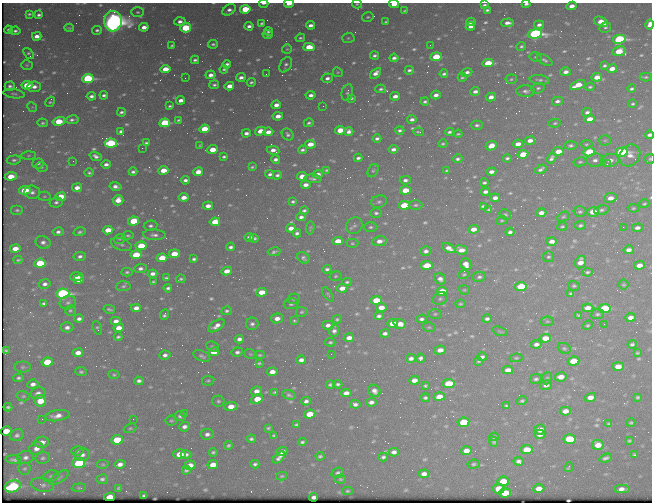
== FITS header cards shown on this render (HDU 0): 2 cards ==
NAXIS1  =                  650 / Width of table row in bytes
NAXIS2  =                  500 / Number of rows in table

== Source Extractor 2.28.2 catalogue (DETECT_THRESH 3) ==
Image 650 x 500 px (HDU 0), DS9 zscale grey, 1 PNG px = 1 image px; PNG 654 x 504 px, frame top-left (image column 1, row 500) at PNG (2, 3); each listed source drawn as its Kron ellipse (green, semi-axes under 4 px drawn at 4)
Background 433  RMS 2.1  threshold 6.38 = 3 sigma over >= 5 px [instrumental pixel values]
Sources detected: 682; of the 682, the 500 brightest by FLUX_AUTO listed and drawn (182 fainter detections omitted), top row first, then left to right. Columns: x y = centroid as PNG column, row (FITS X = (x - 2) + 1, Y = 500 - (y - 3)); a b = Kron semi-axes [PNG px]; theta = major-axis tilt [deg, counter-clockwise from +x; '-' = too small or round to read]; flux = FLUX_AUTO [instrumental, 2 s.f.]
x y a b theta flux
264 3 4 2 - 500
289 4 5 3 - 1300
357 4 5 4 - 190
394 4 5 3 - 2000
526 4 4 3 - 370
484 5 4 3 - 260
572 6 5 3 - 1100
245 9 5 4 - 7200
229 10 7 5 31 610
487 10 4 3 - 280
405 11 4 3 - 190
138 12 6 5 - 280
29 14 3 2 - 210
39 15 4 3 - 340
368 17 6 4 15 250
113 21 10 8 -87 150000
180 21 5 4 - 670
386 22 4 3 - 220
471 22 5 4 - 570
601 22 7 4 -23 1800
262 23 3 3 - 230
507 23 6 3 3 760
310 25 4 3 - 680
539 25 5 4 - 630
650 25 5 4 - 1400
249 26 4 3 - 550
470 26 4 3 - 610
144 27 5 4 - 1000
605 27 6 5 - 300
69 28 4 3 - 200
186 28 5 4 - 7200
9 30 4 3 - 250
97 30 5 4 - 340
15 31 5 3 - 350
268 32 4 4 - 290
535 34 7 4 6 41000
267 35 5 4 - 360
37 36 5 4 - 940
300 38 5 3 - 230
348 38 6 5 - 230
619 39 6 4 11 26000
213 44 5 3 - 290
172 45 3 3 - 220
430 45 2 2 - 290
521 46 5 4 - 270
309 47 5 4 - 3400
287 49 5 5 - 190
619 51 7 4 11 4000
28 53 6 4 -52 250
374 55 4 3 - 340
436 57 6 4 6 5000
536 57 6 4 -9 240
394 58 4 4 - 500
195 60 4 3 - 350
545 60 8 4 -29 380
488 63 6 4 5 4200
227 64 4 3 - 420
27 65 6 5 - 210
286 65 8 5 60 420
605 66 4 3 - 290
165 69 5 4 - 2500
224 69 4 3 - 240
612 69 5 4 - 1500
409 70 4 3 - 330
338 72 5 4 - 190
467 72 5 3 - 570
566 72 5 4 - 810
375 73 6 4 42 900
266 74 2 2 - 290
444 74 4 3 - 340
211 75 5 4 - 790
241 77 5 3 - 650
462 77 4 3 - 240
597 77 5 4 - 1700
646 77 6 3 3 220
185 78 2 2 - 210
327 78 6 4 13 550
88 79 6 4 4 20000
511 79 5 5 - 240
539 80 10 5 -7 400
251 82 4 3 - 280
27 85 5 4 - 4200
214 85 5 4 - 290
578 85 8 4 22 2600
10 86 5 4 - 400
229 86 5 4 - 1400
34 87 7 5 6 760
590 87 5 3 - 250
538 88 7 5 18 350
381 89 5 3 - 290
632 89 4 3 - 310
475 91 5 3 - 660
526 91 9 5 -1 510
347 92 8 5 78 330
14 94 11 4 -8 360
104 95 4 3 - 360
311 95 5 4 - 670
436 95 5 3 - 690
91 96 4 3 - 470
395 96 5 4 - 850
491 97 5 4 - 860
351 98 4 3 - 330
181 100 4 3 - 870
557 101 5 4 - 510
50 102 5 4 - 220
425 102 4 3 - 290
633 104 3 3 - 220
276 105 5 4 - 960
170 106 4 3 - 230
323 106 2 2 - 230
32 107 5 4 - 190
121 112 4 3 - 310
587 112 5 4 - 490
278 116 5 4 - 1200
412 119 4 3 - 550
590 119 5 4 - 1800
72 120 7 4 9 390
178 120 4 3 - 210
59 121 6 4 13 4700
43 123 5 4 - 260
165 123 5 4 - 13000
309 123 5 4 - 320
555 123 6 4 11 230
477 125 6 4 -1 380
205 129 5 4 - 4700
340 130 5 4 - 3300
400 130 4 4 - 330
121 131 4 3 - 390
261 131 6 4 17 2000
349 131 5 4 - 610
268 132 5 4 - 1200
418 132 5 3 - 220
449 132 4 3 - 380
246 133 4 3 - 560
288 134 6 5 - 380
458 134 4 3 - 200
649 135 4 3 - 530
377 138 4 3 - 380
605 140 6 5 - 270
530 141 5 4 - 960
111 143 6 4 -4 15000
146 143 4 3 - 230
310 144 5 4 - 2100
443 144 4 3 - 240
518 144 5 4 - 1200
586 144 6 4 3 230
200 145 4 3 - 190
571 145 6 4 1 330
491 146 6 4 27 1900
142 148 2 2 - 900
393 149 5 4 - 610
213 150 5 4 - 2400
273 150 6 4 -10 840
302 150 4 3 - 360
558 151 5 4 - 2000
589 152 6 4 14 6000
622 152 6 4 8 24000
523 154 5 4 - 3700
29 155 7 3 2 210
630 155 11 9 52 1400
96 156 6 4 -17 550
224 157 4 3 - 300
358 158 4 3 - 400
507 158 4 3 - 320
551 158 6 4 54 450
275 159 4 3 - 510
458 159 5 3 - 380
650 159 5 5 - 220
14 160 7 4 7 380
595 160 8 6 2 670
610 160 9 6 10 1000
73 161 2 2 - 210
580 162 6 4 8 250
38 163 6 5 - 360
106 164 4 3 - 540
607 164 3 2 - 430
41 167 6 4 -13 260
252 167 4 3 - 210
541 169 6 3 31 430
163 170 5 4 - 2200
326 170 4 3 - 200
447 170 4 3 - 220
373 171 7 5 61 260
133 172 4 3 - 370
198 172 5 4 - 1600
491 172 5 3 - 830
89 173 5 4 - 270
270 174 4 3 - 410
318 174 5 4 - 870
277 175 4 3 - 360
11 176 6 4 6 2500
302 176 5 4 - 1700
313 179 8 3 -5 330
185 180 4 3 - 500
405 180 5 4 - 490
484 183 4 3 - 290
306 185 5 3 - 810
115 186 6 4 -12 700
77 188 5 4 - 1100
25 190 6 4 7 5300
405 190 5 4 - 2800
32 192 8 6 -4 610
485 192 4 3 - 630
44 196 6 4 3 200
61 197 5 4 - 3600
184 197 5 4 - 1300
495 198 5 3 - 760
610 198 6 5 - 1200
118 200 5 5 - 1500
56 202 6 5 - 430
293 202 4 3 - 240
379 202 8 6 16 400
644 204 5 4 - 220
404 205 5 4 - 6300
416 205 7 4 2 300
208 206 5 4 - 1100
483 206 4 3 - 250
633 208 5 4 - 220
489 209 4 2 - 200
17 210 6 5 - 310
304 210 4 3 - 300
602 210 7 4 12 360
580 212 6 5 - 280
593 212 5 5 - 2700
376 213 5 5 - 370
541 213 5 4 - 970
505 214 6 5 - 220
301 217 5 3 - 520
563 217 6 4 29 210
502 220 5 3 - 220
134 221 5 4 - 5800
215 222 5 4 - 3900
580 225 6 4 8 320
151 226 7 5 6 430
354 226 9 7 45 520
562 226 5 3 - 220
371 227 7 4 1 320
623 227 2 2 - 430
291 228 5 4 - 1300
310 228 6 4 86 210
637 228 5 4 - 630
474 229 5 4 - 1400
108 230 5 4 - 2600
58 232 5 4 - 460
80 232 6 4 15 310
510 232 4 3 - 430
297 233 4 4 - 430
128 235 5 4 - 220
154 235 11 5 -3 590
249 237 5 4 - 590
254 238 4 3 - 270
120 239 6 4 17 220
338 241 5 4 - 2300
379 241 7 5 11 1000
552 241 5 4 - 1000
43 242 8 6 -25 600
352 243 6 4 2 220
121 244 11 6 -21 450
141 246 5 4 - 4300
231 247 4 3 - 390
449 248 7 4 -28 1000
15 249 5 4 - 1600
461 250 6 4 -7 1400
629 250 5 4 - 660
426 251 5 4 - 570
274 252 6 4 9 310
174 254 5 4 - 3000
136 255 5 4 - 6600
80 256 6 4 10 430
548 257 5 5 - 270
162 258 5 4 - 3400
303 258 7 5 -41 380
194 259 4 3 - 310
18 260 4 3 - 190
580 262 6 5 - 1300
40 263 5 4 - 6600
466 264 6 5 - 1200
427 265 6 4 8 4100
639 265 5 4 - 1300
140 268 6 4 3 490
327 269 4 4 - 360
227 271 5 4 - 1200
127 272 5 4 - 260
588 272 5 3 - 300
152 274 5 4 - 740
464 274 5 4 - 230
336 276 6 5 - 250
77 277 6 4 5 850
479 277 6 5 - 370
166 278 4 3 - 220
181 279 5 3 - 240
440 279 6 5 - 700
79 280 5 4 - 880
153 282 3 3 - 200
347 282 4 3 - 260
45 284 6 4 11 550
624 285 5 5 - 190
123 286 7 5 4 310
521 286 6 4 7 6400
574 286 6 5 - 250
168 288 4 3 - 340
342 288 5 4 - 1500
464 290 6 4 -18 200
442 291 5 4 - 4300
262 292 5 4 - 2100
571 293 4 3 - 260
63 294 6 5 - 34000
328 294 8 3 -55 200
294 299 6 5 - 280
440 299 7 6 - 320
376 300 5 4 - 4200
44 303 4 3 - 300
68 303 8 6 14 450
291 304 7 5 8 370
460 304 5 4 - 190
381 307 5 4 - 1600
136 308 5 4 - 920
588 308 6 4 5 1400
605 308 6 4 6 11000
109 309 5 3 - 250
70 311 5 5 - 250
227 311 5 4 - 270
302 312 6 5 - 280
164 314 5 3 - 340
435 314 7 5 1 240
597 314 6 5 - 310
578 315 4 3 - 210
379 316 5 3 - 430
631 317 5 4 - 840
277 318 6 5 - 1000
79 319 5 3 - 520
337 319 5 4 - 210
421 319 5 4 - 410
487 319 5 4 - 480
116 321 5 4 - 870
294 321 4 4 - 220
547 321 7 5 6 230
393 323 5 4 - 2100
252 324 6 6 - 480
400 324 6 4 -18 1800
604 324 2 2 - 480
328 325 5 4 - 730
588 325 5 4 - 230
216 326 9 5 33 910
67 327 6 5 - 650
429 327 6 4 -18 200
97 328 7 4 -71 230
119 328 5 4 - 1600
334 331 6 5 - 490
500 331 8 4 -19 220
385 333 5 3 - 510
118 337 4 3 - 270
349 338 5 4 - 980
545 338 5 4 - 2100
239 339 5 4 - 630
330 342 5 4 - 240
536 344 5 4 - 630
632 344 4 3 - 330
213 347 7 4 -24 230
564 348 6 5 - 270
6 350 4 3 - 210
440 350 6 4 16 1100
214 352 5 4 - 2100
237 352 5 4 - 460
78 353 5 4 - 1200
637 353 4 3 - 200
250 354 6 4 -20 190
331 354 2 2 - 380
165 355 5 4 - 540
260 355 5 4 - 220
202 356 9 5 -24 370
482 357 5 3 - 460
411 358 5 4 - 640
421 358 5 4 - 470
516 358 6 4 9 220
301 360 5 4 - 700
478 361 3 3 - 550
573 361 6 4 7 4100
47 362 6 4 8 5100
259 363 4 3 - 260
618 366 5 4 - 1600
23 367 8 5 1 310
508 370 5 4 - 1200
81 372 6 4 -8 260
272 372 5 4 - 1200
114 375 5 4 - 220
561 377 6 4 11 1400
18 378 5 4 - 300
547 378 6 5 - 230
536 379 6 5 - 330
414 380 5 4 - 1300
139 381 5 4 - 470
208 381 6 5 - 240
33 384 5 4 - 740
330 384 4 3 - 270
338 384 4 3 - 330
449 384 6 4 8 5800
546 385 6 4 13 670
425 386 3 3 - 200
257 391 5 4 - 900
374 391 6 5 - 740
275 392 3 3 - 210
38 393 7 6 - 650
346 393 5 4 - 1100
289 395 7 4 -18 300
23 396 7 5 -12 230
439 396 5 4 - 1500
590 397 6 4 15 1100
638 397 3 3 - 230
425 398 4 3 - 300
257 399 6 4 24 3100
40 401 6 5 - 2900
218 401 6 5 - 310
306 401 4 4 - 470
522 401 5 4 - 280
371 402 5 4 - 630
355 404 5 4 - 520
231 406 7 4 8 1600
506 406 4 3 - 280
8 407 4 3 - 250
565 411 5 4 - 1200
184 413 3 2 - 210
310 414 5 4 - 3100
57 416 12 5 8 1100
180 416 5 5 - 350
42 419 2 2 - 310
133 419 2 2 - 270
171 421 6 5 - 210
463 422 6 4 7 5300
631 423 4 3 - 200
609 424 4 3 - 200
296 425 4 3 - 260
184 427 6 4 23 590
130 428 7 4 21 220
268 428 4 3 - 220
540 429 6 5 - 1300
6 431 5 4 - 2300
207 434 6 5 - 610
540 434 5 4 - 960
17 435 7 5 26 420
274 435 4 3 - 240
494 437 4 3 - 240
251 439 4 4 - 340
569 439 6 5 - 7900
117 440 6 4 8 7200
629 441 4 3 - 220
42 442 7 5 13 1100
302 442 4 3 - 300
494 442 5 4 - 260
228 445 4 3 - 270
598 445 6 5 - 1800
36 448 7 6 - 1000
527 450 6 4 5 3200
77 451 6 4 17 240
282 451 5 4 - 1100
466 451 5 4 - 1200
213 452 4 3 - 280
394 452 5 4 - 650
180 454 6 4 -1 2700
186 454 5 4 - 510
82 455 7 6 - 640
634 455 3 3 - 190
320 456 4 3 - 290
26 457 8 6 15 610
279 457 7 4 43 580
383 457 5 4 - 380
43 458 7 5 7 360
606 458 6 3 19 410
14 460 8 4 -4 450
519 461 5 4 - 480
79 463 6 5 - 16000
103 464 6 4 -1 190
120 464 5 4 - 830
255 464 4 3 - 350
474 464 6 4 8 240
190 465 5 4 - 1100
213 465 5 4 - 1800
569 467 5 2 - 220
24 469 6 6 - 280
186 470 4 3 - 290
338 473 6 5 - 380
424 474 5 4 - 800
51 476 8 5 18 380
282 476 5 4 - 200
59 478 11 5 33 410
102 479 6 5 - 380
340 479 5 4 - 230
503 481 6 5 - 4000
42 485 12 7 -11 570
13 486 8 6 19 18000
79 488 7 4 5 200
119 488 4 3 - 190
499 489 6 5 - 4800
539 489 5 4 - 1400
622 489 8 4 0 920
347 491 5 4 - 220
505 493 6 4 3 3800
144 496 4 3 - 220
110 497 5 4 - 2800
314 497 4 3 - 430
At the frame edge (FLAGS 8, measured only in part): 9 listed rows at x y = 264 3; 289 4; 357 4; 394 4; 526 4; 113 21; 650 25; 649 135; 650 159
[182 fainter detections neither listed nor drawn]